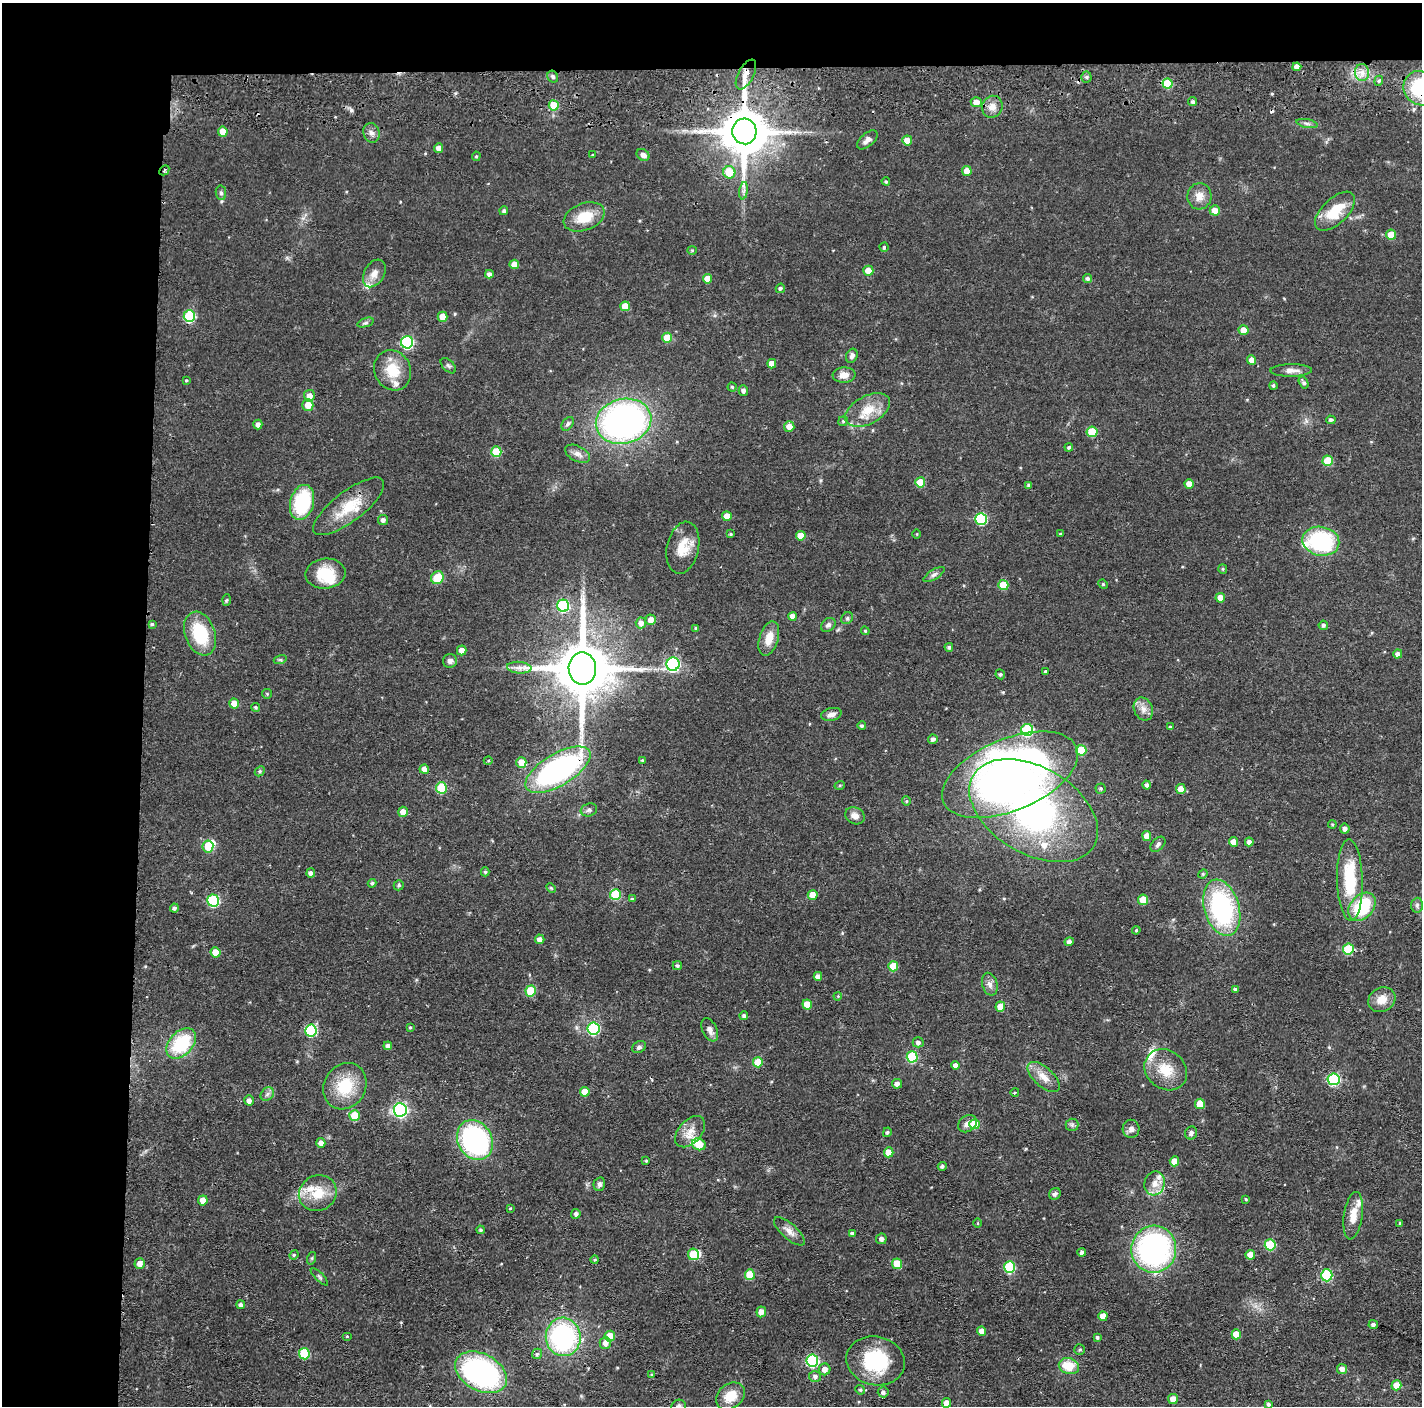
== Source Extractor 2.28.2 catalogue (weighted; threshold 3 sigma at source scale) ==
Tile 1 of 3 x 3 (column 1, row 1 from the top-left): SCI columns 3-1422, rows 2900-4303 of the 4264 x 4394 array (HDU 1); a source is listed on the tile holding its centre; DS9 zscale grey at full resolution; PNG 1424 x 1408 px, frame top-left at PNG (2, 3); each listed source drawn as its Kron ellipse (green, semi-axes under 4 px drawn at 4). Shown black and unused: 14% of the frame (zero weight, under 2 of 3 exposures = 3% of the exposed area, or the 3 px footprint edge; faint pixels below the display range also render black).
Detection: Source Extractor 2.28.2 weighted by HDU 2 'WHT'; one run over the whole footprint, this tile lists its part. Background 0.0456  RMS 0.0065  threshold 0.0294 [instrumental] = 3 sigma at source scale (4.5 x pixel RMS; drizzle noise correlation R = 1.50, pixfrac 1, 0.05/0.05 arcsec/px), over >= 5 px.
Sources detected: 298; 2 inside a brighter object's white glare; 1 cosmic-ray / hot-pixel residue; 1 long thin detection or spike segment (spike, bleed or trail) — neither listed nor drawn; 12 inside a brighter listed object's ellipse — not listed separately; the other 282 listed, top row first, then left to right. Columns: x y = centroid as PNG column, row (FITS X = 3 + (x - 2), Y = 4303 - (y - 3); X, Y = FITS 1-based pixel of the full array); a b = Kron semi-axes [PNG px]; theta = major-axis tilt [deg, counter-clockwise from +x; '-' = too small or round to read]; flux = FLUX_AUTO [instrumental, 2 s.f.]
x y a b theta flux
1297 67 4 4 - 4
1362 73 8 7 - 4
746 74 16 7 62 5.1
553 77 6 5 - 1.5
1086 77 5 5 - 1.2
1379 81 5 4 - 1.3
1167 83 5 5 - 23
1420 88 18 16 -53 45
976 102 5 5 - 6
1193 102 4 4 - 1.8
554 105 5 5 - 15
992 107 11 10 - 5
1307 123 11 4 -11 1.9
744 131 13 12 - 3300
223 132 5 4 - 7.9
371 133 10 8 -71 2.9
867 140 12 6 41 3.2
907 140 5 5 - 6.9
439 148 5 4 - 3.7
593 155 4 3 - 0.78
643 155 7 5 -35 3.3
476 156 5 4 - 0.85
164 170 5 3 - 0.99
967 171 5 4 - 7
729 172 6 6 - 16
886 181 4 3 - 0.96
744 191 9 4 81 2
221 193 7 5 -79 1.6
1199 196 13 12 - 6.3
1215 210 5 5 - 6.9
504 211 4 4 - 1.3
1335 211 25 12 44 20
584 217 21 13 21 16
1391 235 5 5 - 9
884 247 4 4 - 0.87
692 250 4 4 - 0.71
514 264 4 4 - 6.2
868 271 5 5 - 7.7
374 273 15 10 60 5.7
489 274 4 4 - 2.5
1088 278 4 4 - 1.6
707 279 5 4 - 7.4
780 288 5 4 - 1.4
625 306 5 5 - 8.7
189 316 6 5 - 45
443 317 5 5 - 8.9
365 323 8 3 19 1.2
1244 330 5 4 - 8.3
667 338 5 5 - 12
407 342 6 6 - 76
852 356 7 5 69 2.3
1252 360 4 4 - 4.3
772 364 4 4 - 5.6
448 366 9 5 -44 1.6
393 370 21 18 -62 17
1291 370 21 6 1 4.6
844 375 11 7 4 5.3
186 380 4 3 - 0.6
1304 382 6 4 -58 1.6
1273 385 4 4 - 1
732 387 4 4 - 0.82
743 390 5 5 - 2.4
309 396 6 5 - 4.5
308 405 5 5 - 7.9
868 410 24 14 28 14
1331 420 5 4 - 1.6
624 421 28 22 14 240
843 421 4 4 - 0.85
258 424 5 4 - 3
568 424 8 5 52 1.4
789 426 5 5 - 5.6
1092 432 5 5 - 22
1069 447 4 4 - 1.1
496 452 5 5 - 22
578 454 13 7 -27 3.8
1328 461 5 5 - 21
920 482 5 5 - 11
1189 484 4 4 - 5.8
1029 485 4 4 - 1.2
302 502 18 12 76 42
349 506 43 15 37 22
727 516 5 5 - 7.4
981 519 6 5 - 49
383 520 5 5 - 2.3
731 534 4 3 - 0.85
917 534 4 3 - 0.52
1060 534 3 3 - 0.73
801 536 5 4 - 8.5
1321 541 18 14 -11 62
683 548 26 16 78 14
1223 569 5 4 - 0.81
325 574 20 15 5 19
934 575 12 5 32 2.1
437 578 7 6 - 16
1103 584 5 4 - 0.81
1003 585 5 5 - 17
1220 598 5 4 - 6.2
226 600 6 4 87 0.79
563 606 6 6 - 55
792 616 4 4 - 4
847 618 6 5 - 1.2
651 620 5 5 - 4.9
641 623 5 5 - 3.6
152 624 4 4 - 1
828 625 8 6 40 2.1
1323 625 4 4 - 1.6
696 628 4 3 - 1.2
865 631 4 4 - 0.82
200 634 23 15 -70 31
769 638 18 9 73 8.9
949 647 4 4 - 1.2
462 650 5 4 - 5.5
1398 654 5 4 - 2.4
280 660 6 4 18 1.1
450 661 7 7 - 2.5
673 664 6 6 - 110
519 668 12 6 -4 3.5
582 668 16 14 -89 4800
1045 671 4 3 - 0.88
1000 674 5 4 - 1.2
267 694 5 4 - 0.72
234 704 5 5 - 7.3
255 707 5 4 - 1.1
1143 709 12 9 -67 4.6
831 714 10 6 14 3.5
862 726 4 4 - 1.2
1170 727 4 4 - 0.98
1027 730 6 6 - 49
933 739 5 4 - 2.1
1081 750 5 5 - 18
642 760 4 3 - 0.69
488 761 4 3 - 0.62
521 762 5 5 - 9
424 769 5 4 - 4.4
558 770 36 16 31 140
260 771 5 4 - 0.96
1010 775 72 36 23 320
840 785 5 3 - 0.66
1147 785 4 4 - 1.8
441 788 5 5 - 31
1101 788 5 5 - 1.1
1181 789 5 5 - 7.9
906 801 4 4 - 0.77
589 810 8 6 16 1.9
1034 811 70 43 -30 290
403 812 5 5 - 6
855 816 10 8 -28 4.1
1332 824 4 3 - 0.61
1345 829 5 5 - 2.7
1147 836 5 4 - 5.2
1234 842 5 4 - 5.4
1249 842 4 4 - 2.7
1158 844 9 6 46 1.8
208 846 6 5 - 15
485 872 4 4 - 1
311 873 4 4 - 2
1203 874 5 4 - 0.88
1350 880 40 13 -88 36
372 883 4 4 - 1.2
399 885 5 5 - 1.1
551 888 5 3 - 0.68
615 895 5 5 - 32
813 895 5 5 - 8.6
632 899 4 4 - 0.85
1143 900 5 5 - 13
213 901 6 6 - 57
1417 905 7 6 - 1.6
1362 907 16 11 48 36
174 908 4 4 - 1.6
1222 908 29 17 -74 92
1136 930 4 3 - 0.72
540 939 5 4 - 3.4
1069 942 4 4 - 2.5
1348 949 5 5 - 32
216 952 5 5 - 9.2
677 966 4 4 - 1.3
893 966 5 5 - 15
818 976 4 4 - 3
990 984 11 7 -75 3.1
1235 989 4 4 - 1.4
531 991 5 5 - 21
838 996 4 3 - 0.61
1382 1000 14 12 29 7.6
807 1004 5 5 - 9.6
1000 1007 5 4 - 8.8
744 1016 4 4 - 1.6
410 1027 4 4 - 0.7
593 1029 6 6 - 65
311 1030 6 6 - 47
710 1030 12 7 -64 3.9
918 1042 5 5 - 2.2
181 1044 17 12 47 37
388 1046 4 4 - 2.1
639 1047 7 5 30 1.6
912 1057 5 5 - 38
758 1062 5 5 - 14
955 1065 4 4 - 3.3
1166 1070 23 19 -39 16
1044 1077 20 9 -42 7.4
1334 1079 6 6 - 65
897 1084 5 4 - 3
345 1086 24 21 58 25
585 1092 5 5 - 8.1
1015 1092 4 3 - 0.63
267 1094 7 6 - 1.9
249 1100 5 4 - 3.1
1200 1104 5 5 - 12
400 1110 6 6 - 130
355 1115 5 5 - 14
967 1124 10 8 36 3.2
975 1124 5 5 - 17
1072 1125 6 6 - 1.6
1131 1129 9 8 - 3.1
690 1132 18 11 48 7.9
887 1132 5 4 - 1.1
1191 1133 6 6 - 1.9
475 1140 21 17 -61 110
321 1143 5 4 - 3.8
699 1144 7 5 -23 15
889 1152 5 5 - 8
646 1161 3 3 - 0.74
1174 1161 5 5 - 7.5
942 1166 4 4 - 1.6
1155 1183 12 10 73 6.4
599 1184 7 5 76 1.8
318 1193 19 17 29 16
1055 1194 6 5 - 1.7
1246 1199 3 3 - 0.55
203 1200 5 5 - 6.8
510 1208 4 4 - 0.62
576 1214 5 4 - 2
1353 1216 24 9 82 9.3
978 1223 5 3 - 0.55
1400 1223 3 3 - 0.72
481 1230 4 4 - 1.1
789 1231 19 7 -42 4.7
852 1233 4 4 - 1.5
881 1239 5 5 - 2.5
1270 1245 5 5 - 33
1154 1249 23 22 - 140
1082 1252 4 3 - 2
693 1254 6 5 - 20
294 1255 5 4 - 0.87
1250 1255 5 4 - 7.3
312 1258 6 4 71 0.93
595 1260 4 4 - 0.88
140 1263 5 5 - 4.1
897 1264 5 5 - 15
1009 1267 6 5 - 43
750 1275 5 5 - 17
1327 1275 6 5 - 45
319 1277 11 3 -45 1.2
241 1305 4 4 - 2.2
761 1312 5 5 - 4.7
1103 1316 5 4 - 6.6
1373 1324 5 4 - 1.8
982 1331 4 4 - 4.8
1236 1334 5 4 - 8.9
347 1336 5 3 - 0.59
610 1336 5 5 - 11
563 1337 19 17 -84 99
1097 1337 4 3 - 1.1
605 1343 6 6 - 3.6
1080 1349 5 5 - 1
304 1354 6 5 - 32
537 1354 5 5 - 1.3
812 1360 6 6 - 72
875 1361 29 24 -13 45
1069 1366 10 8 -17 14
825 1369 6 6 - 4.4
1342 1369 5 5 - 3.8
481 1372 27 18 -28 160
652 1374 4 4 - 0.95
815 1376 6 5 - 2.1
1396 1385 5 5 - 8.5
860 1390 5 4 - 0.89
883 1392 5 5 - 2.3
730 1396 16 12 40 12
1173 1399 5 5 - 5.9
947 1403 5 4 - 5.9
1268 1404 4 4 - 1.6
679 1406 7 6 - 2.2
Overlapping masked pixels (flux is a lower limit): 4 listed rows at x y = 1420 88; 744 131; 164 170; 558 770
Isophote crosses this tile's border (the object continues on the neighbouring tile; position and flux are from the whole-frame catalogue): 2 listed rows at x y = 1420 88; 679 1406
Unlisted compact peaks at least as high as the median listed source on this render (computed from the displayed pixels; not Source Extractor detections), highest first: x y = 351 110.